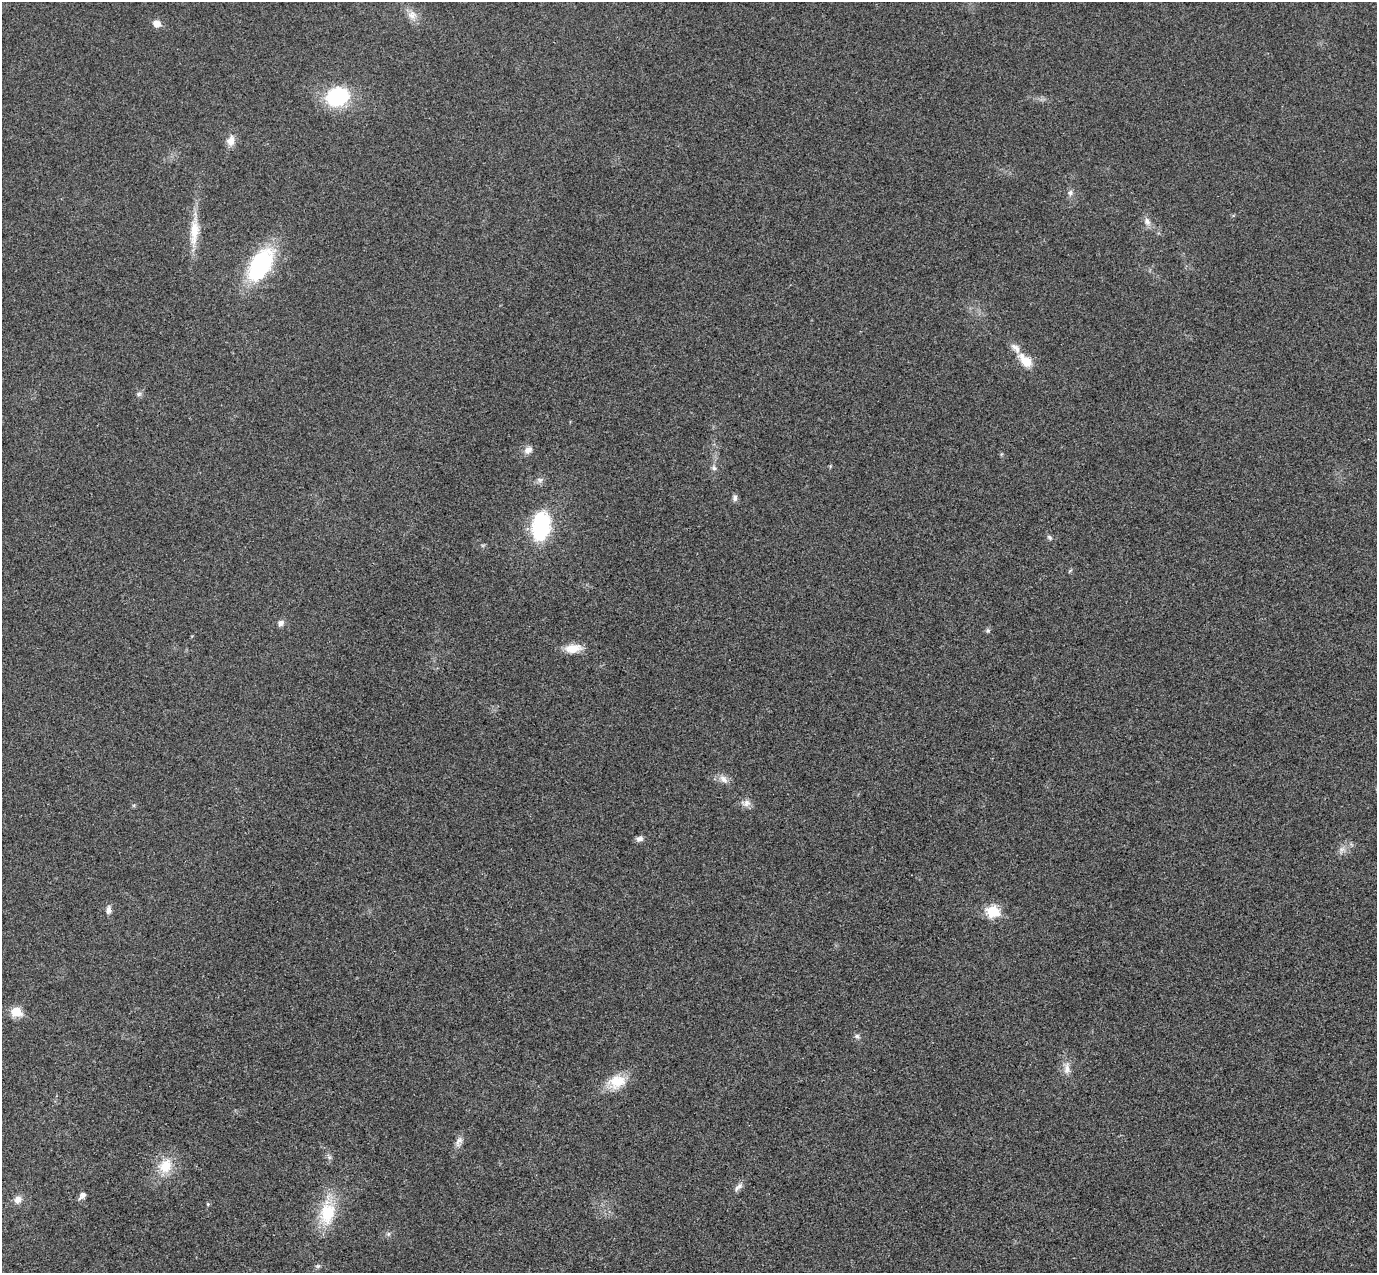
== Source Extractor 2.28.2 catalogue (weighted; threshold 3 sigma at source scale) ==
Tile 7 of 4 x 4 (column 3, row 2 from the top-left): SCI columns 2781-4155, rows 2866-4136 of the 5557 x 5599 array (HDU 1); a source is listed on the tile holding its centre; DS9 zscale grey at full resolution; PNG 1379 x 1275 px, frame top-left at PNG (2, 2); no overlay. Shown black and unused: <1% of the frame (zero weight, under 3 of 4 exposures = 6% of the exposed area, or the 3 px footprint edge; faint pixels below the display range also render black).
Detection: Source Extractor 2.28.2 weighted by HDU 2 'WHT'; one run over the whole footprint, this tile lists its part. Background 0.0192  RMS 0.0061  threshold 0.0275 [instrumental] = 3 sigma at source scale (4.5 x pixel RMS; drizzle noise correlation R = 1.50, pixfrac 1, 0.05/0.05 arcsec/px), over >= 5 px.
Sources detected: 39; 1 inside a brighter listed object's ellipse — not listed separately; the other 38 listed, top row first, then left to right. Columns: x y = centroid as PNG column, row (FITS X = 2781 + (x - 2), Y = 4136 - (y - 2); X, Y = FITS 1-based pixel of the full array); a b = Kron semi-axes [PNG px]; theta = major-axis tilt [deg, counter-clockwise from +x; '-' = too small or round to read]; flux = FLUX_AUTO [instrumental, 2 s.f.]
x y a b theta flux
412 15 13 11 -61 4.8
157 24 6 6 - 7.3
337 97 25 20 25 39
231 141 14 10 79 4.8
1070 193 9 7 79 2
1147 221 11 8 -60 3.2
194 232 38 11 86 14
260 264 30 17 59 73
1026 361 21 11 -47 11
139 394 7 5 44 1.4
528 450 10 8 37 3.8
714 468 7 6 - 1.6
540 480 8 6 -25 1.9
735 498 8 6 88 1.9
541 526 27 17 81 50
1050 537 9 5 -45 1.3
281 623 8 8 - 2.2
988 630 6 5 - 1.1
573 648 20 10 7 9
723 779 14 8 -47 4
746 803 13 9 -2 3.6
639 839 9 6 15 2.4
1342 849 7 6 - 2.2
108 910 11 6 83 2.7
993 911 7 6 - 43
16 1012 6 6 - 25
857 1036 7 6 - 1.4
1067 1068 17 9 89 4.7
617 1082 25 18 19 14
459 1141 15 8 65 3.4
165 1166 21 17 52 15
739 1186 9 7 74 2.5
82 1195 9 6 49 2.9
18 1200 11 9 52 4
208 1204 5 4 - 0.75
327 1212 30 18 83 27
388 1234 6 6 - 1.2
318 1266 6 5 - 1.1